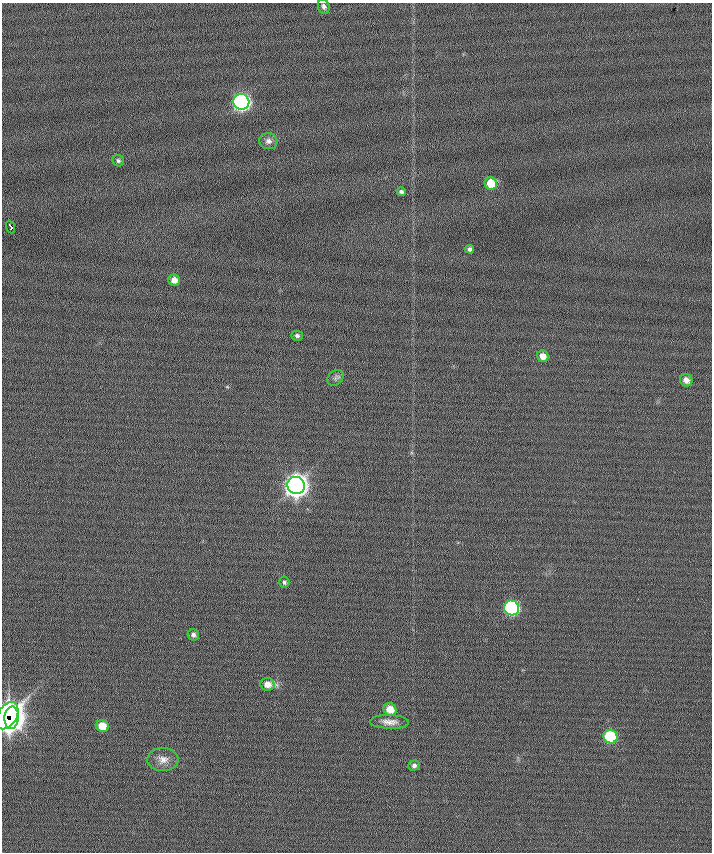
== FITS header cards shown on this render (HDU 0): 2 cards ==
NAXIS1  =                  710 /
NAXIS2  =                  850 /

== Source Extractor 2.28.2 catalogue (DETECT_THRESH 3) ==
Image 710 x 850 px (HDU 0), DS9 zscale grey, 1 PNG px = 1 image px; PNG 714 x 854 px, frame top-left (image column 1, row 850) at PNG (2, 3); each listed source drawn as its Kron ellipse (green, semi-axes under 4 px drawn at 4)
Background 0.162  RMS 6.3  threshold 18.8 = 3 sigma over >= 5 px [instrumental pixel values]
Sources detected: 26; all 26 listed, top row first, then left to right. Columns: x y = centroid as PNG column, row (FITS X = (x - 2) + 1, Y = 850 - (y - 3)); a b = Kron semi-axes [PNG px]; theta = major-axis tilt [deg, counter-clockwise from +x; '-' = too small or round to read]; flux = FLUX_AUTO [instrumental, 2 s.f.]
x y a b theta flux
324 6 7 5 -72 1300
241 102 8 7 - 160000
268 141 9 8 - 1900
118 161 6 5 - 960
491 183 6 6 - 10000
401 192 4 4 - 1100
11 227 7 3 -69 3600
470 249 4 4 - 1200
174 280 6 5 - 3300
297 336 6 5 - 980
543 356 6 5 - 4000
335 378 9 7 42 1300
686 380 6 6 - 2700
296 485 9 8 - 510000
284 582 5 5 - 830
512 608 8 7 - 80000
193 635 5 5 - 1300
267 684 7 6 - 4000
390 709 6 6 - 6800
7 716 15 9 60 250000
12 718 11 7 86 180000
389 722 20 7 -2 3300
102 726 6 6 - 8200
610 737 7 6 - 35000
163 759 15 11 -2 3800
414 766 6 5 - 1200